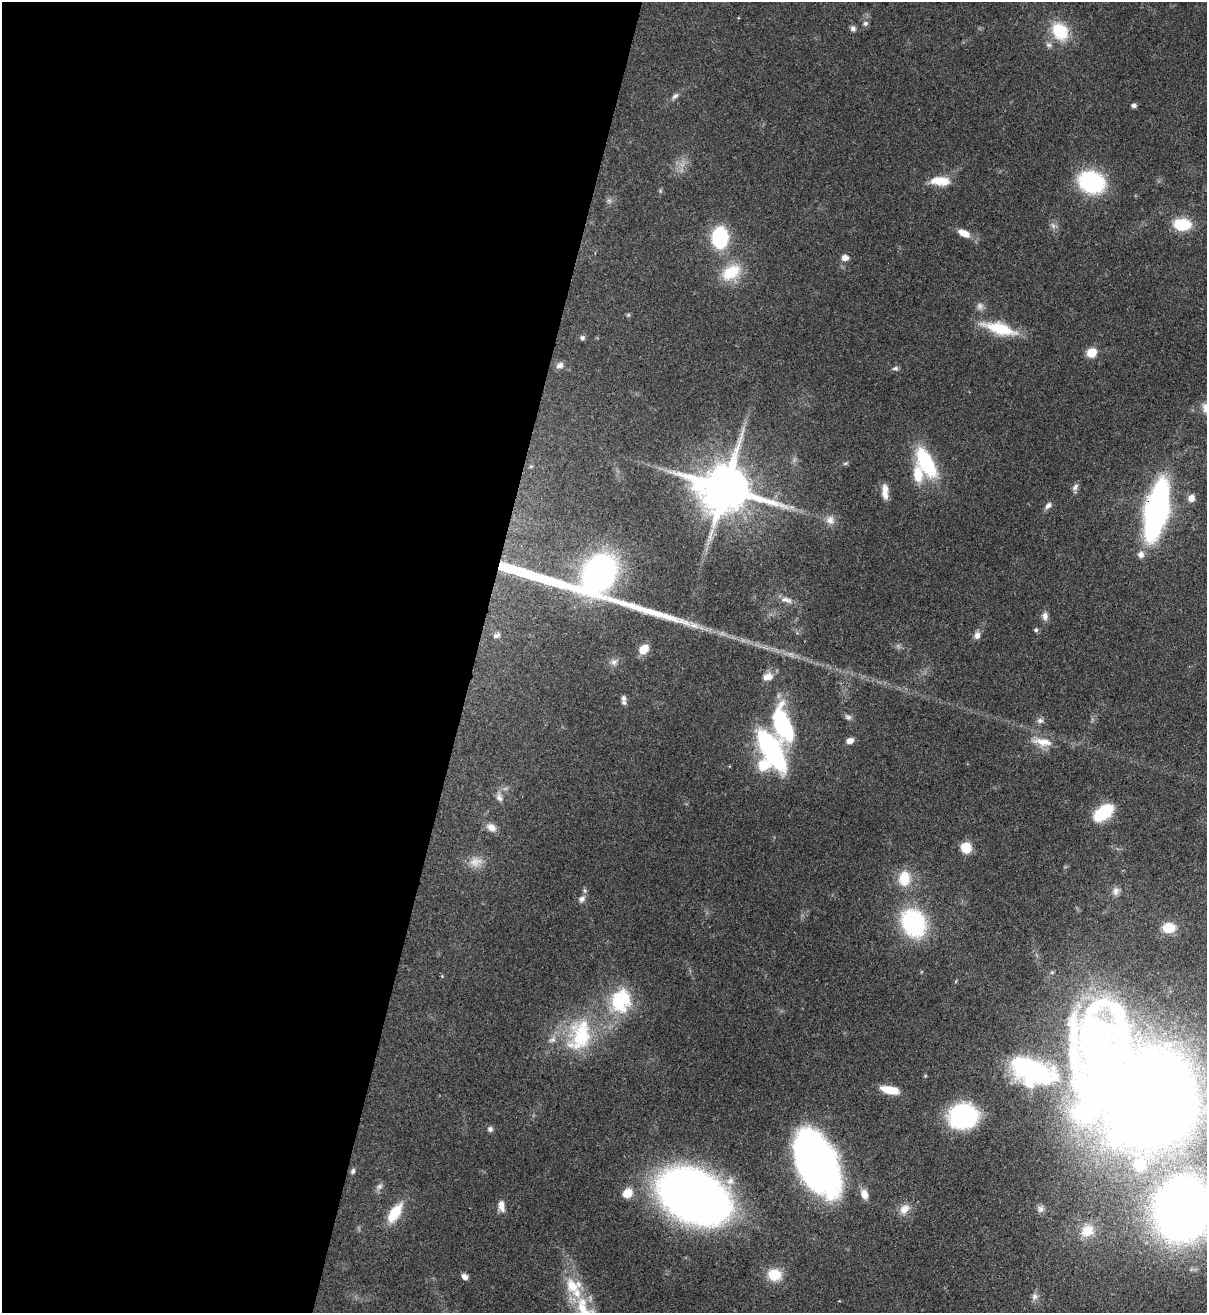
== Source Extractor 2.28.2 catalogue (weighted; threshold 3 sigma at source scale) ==
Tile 5 of 4 x 4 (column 1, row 2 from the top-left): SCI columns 344-1548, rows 2652-3962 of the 5380 x 5303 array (HDU 1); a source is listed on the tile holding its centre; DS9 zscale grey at full resolution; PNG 1209 x 1315 px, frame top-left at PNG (2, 2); no overlay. Shown black and unused: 39% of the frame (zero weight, under 3 of 4 exposures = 7% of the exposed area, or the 3 px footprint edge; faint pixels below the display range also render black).
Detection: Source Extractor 2.28.2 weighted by HDU 2 'WHT'; one run over the whole footprint, this tile lists its part. Background 0.0834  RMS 0.0039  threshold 0.0177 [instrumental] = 3 sigma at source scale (4.5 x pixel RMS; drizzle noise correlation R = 1.50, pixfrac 1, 0.05/0.05 arcsec/px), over >= 5 px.
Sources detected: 94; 2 too faint to see at this stretch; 1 inside a brighter object's white glare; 2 long thin detections or spike segments (spike, bleed or trail) — not listed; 6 inside a brighter listed object's ellipse — not listed separately; the other 83 listed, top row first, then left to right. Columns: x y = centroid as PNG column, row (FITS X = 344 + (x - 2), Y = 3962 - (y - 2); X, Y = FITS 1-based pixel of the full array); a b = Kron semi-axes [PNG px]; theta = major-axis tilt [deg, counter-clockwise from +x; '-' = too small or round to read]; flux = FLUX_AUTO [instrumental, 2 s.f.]
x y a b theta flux
865 23 7 6 - 1
853 28 7 6 - 1.2
1060 31 20 16 -52 17
1049 45 8 6 -15 1.2
675 96 10 6 40 1.3
1134 106 5 5 - 1.3
940 181 23 10 -3 7.8
1091 182 21 17 -20 45
1182 224 18 12 -1 13
964 233 16 8 -25 4.4
720 237 16 12 89 36
845 258 8 7 - 2.3
731 272 28 17 32 13
980 306 10 9 - 1.7
628 315 6 4 45 0.49
999 328 41 13 -15 16
582 338 6 6 - 0.91
1091 353 9 8 - 6.4
560 365 9 7 26 1.8
895 368 9 5 5 0.87
845 463 7 4 19 0.69
926 463 31 14 -61 31
531 466 5 5 - 0.54
1075 487 10 6 53 1.4
726 489 16 13 -14 2500
885 491 19 7 -88 3.7
1191 498 9 8 - 2.3
1048 505 10 6 49 1.6
1157 510 35 12 77 210
830 520 13 11 -80 2.9
1141 555 7 7 - 2.1
599 574 31 22 57 130
786 600 19 7 -13 2.7
1045 616 10 7 -89 2.1
1036 630 5 5 - 0.81
496 635 9 6 26 1.1
977 635 9 7 78 2.1
643 649 10 8 46 6.2
614 662 9 8 - 1.8
768 677 13 9 21 3.5
623 698 9 6 75 1.6
848 717 9 7 -22 1.2
1040 720 9 7 1 1.4
783 726 34 15 -72 44
850 741 7 5 23 2.5
1042 742 29 10 -8 6.2
771 749 33 13 -59 81
764 765 17 15 16 8.6
499 797 13 7 -72 2
1103 813 17 10 38 24
491 827 13 9 -31 3
966 848 10 9 - 7.8
904 878 20 15 84 9.2
1116 891 11 8 84 2
582 899 10 8 46 1.8
913 923 22 17 -63 60
1169 928 11 9 0 9.4
442 976 4 4 - 0.31
621 1001 32 26 70 25
580 1035 50 32 74 33
1033 1071 54 29 -18 69
890 1090 19 8 -12 7.3
1154 1098 49 43 80 690
963 1116 29 24 5 44
490 1129 7 7 - 1.2
815 1163 50 28 -64 250
1139 1165 13 12 - 4.9
353 1171 7 5 71 0.88
379 1187 8 7 - 1.4
627 1193 11 10 - 5.3
864 1194 12 8 -69 3.5
693 1196 46 31 -25 400
501 1206 13 7 -80 3.1
904 1209 15 11 47 3.8
1040 1209 9 9 - 1.6
1182 1209 37 33 76 390
395 1213 24 11 57 12
1087 1231 20 16 36 8
775 1275 16 14 -2 8.7
465 1277 8 6 -51 1.8
572 1286 25 18 -60 12
1034 1296 10 8 89 1.9
839 1301 3 2 - 0.38
Overlapping masked pixels (flux is a lower limit): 2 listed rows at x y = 1157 510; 815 1163
Isophote crosses this tile's border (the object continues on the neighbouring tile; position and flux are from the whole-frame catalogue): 1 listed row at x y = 1182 1209